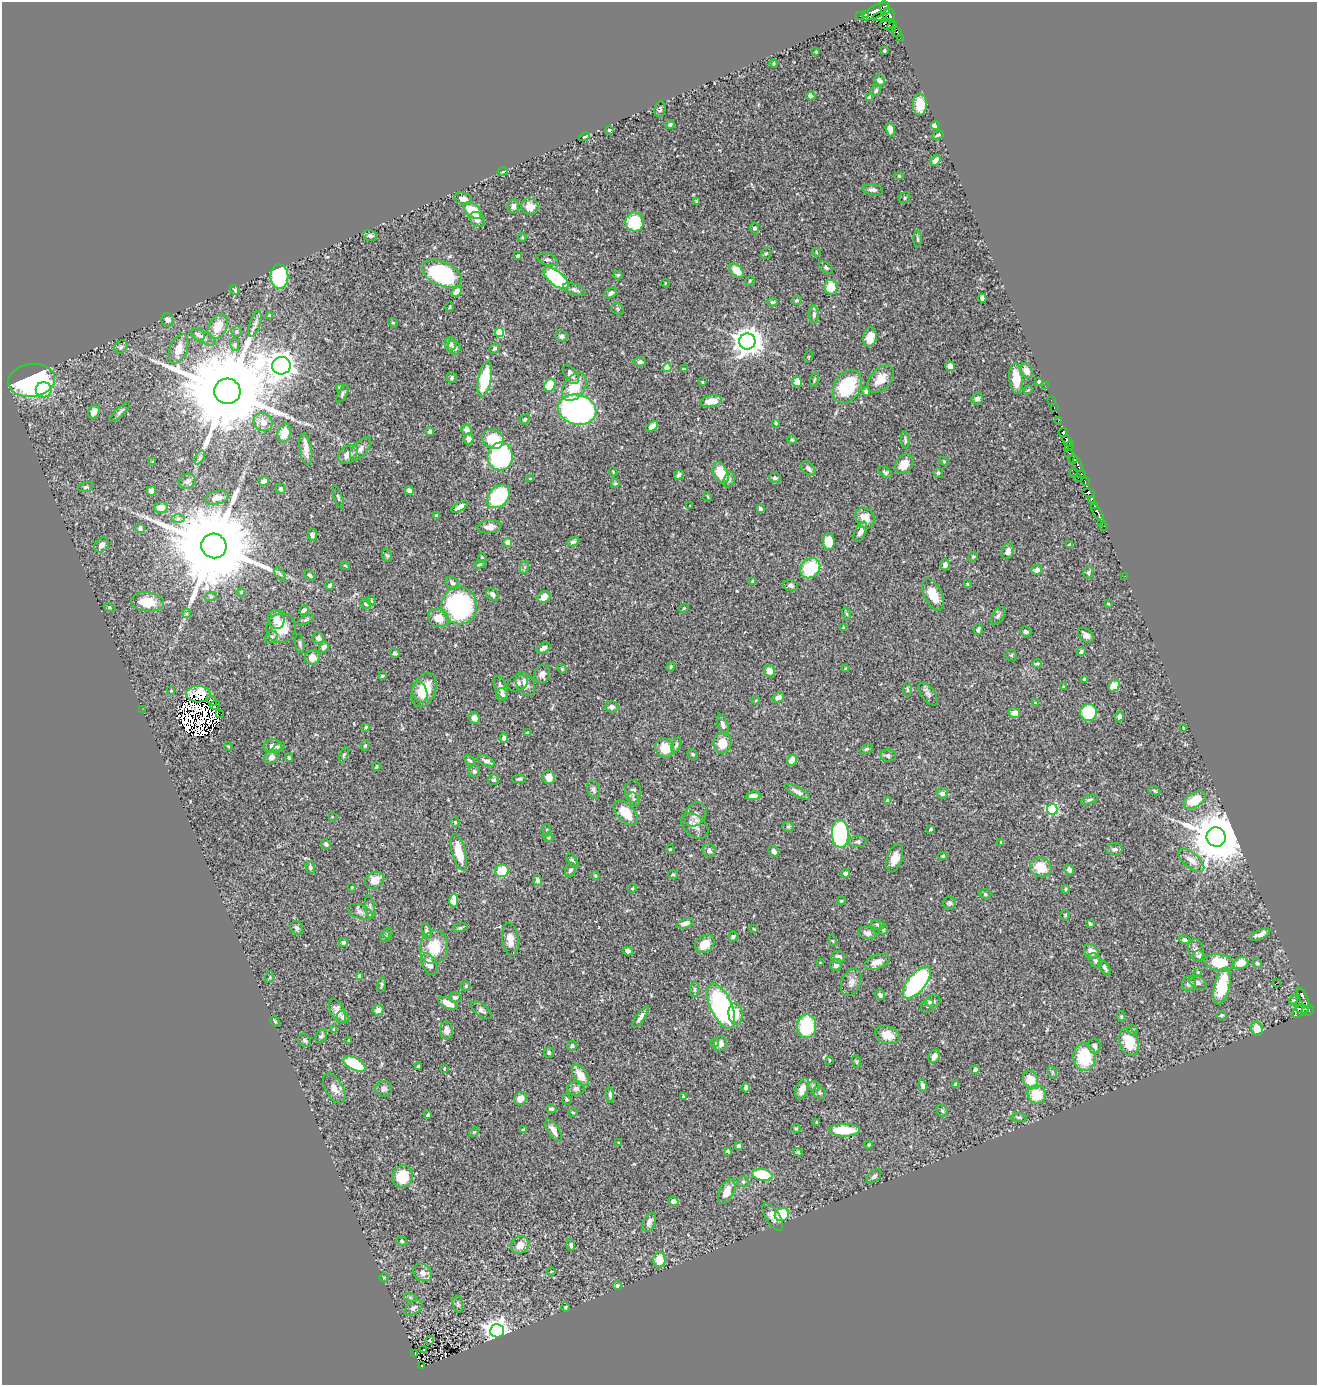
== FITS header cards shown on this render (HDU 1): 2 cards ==
NAXIS1  =                 1315
NAXIS2  =                 1383

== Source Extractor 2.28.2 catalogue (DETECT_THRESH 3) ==
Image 1315 x 1383 px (HDU 1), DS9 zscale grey, 1 PNG px = 1 image px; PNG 1319 x 1387 px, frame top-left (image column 1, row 1383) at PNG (2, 2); each listed source drawn as its Kron ellipse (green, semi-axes under 4 px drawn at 4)
Background 0.479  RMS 0.018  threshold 0.0532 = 3 sigma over >= 5 px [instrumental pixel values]
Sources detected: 526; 12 with non-positive FLUX_AUTO (blend fragments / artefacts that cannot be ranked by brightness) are neither listed nor drawn; of the other 514, the 500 brightest by FLUX_AUTO listed and drawn (14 fainter detections omitted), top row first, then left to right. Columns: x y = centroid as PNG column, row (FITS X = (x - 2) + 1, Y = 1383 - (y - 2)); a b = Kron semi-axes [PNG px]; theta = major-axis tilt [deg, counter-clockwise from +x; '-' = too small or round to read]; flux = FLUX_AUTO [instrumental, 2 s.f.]
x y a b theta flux
885 8 7 5 -72 130
875 11 14 6 30 610
865 14 3 2 - 350
889 15 7 6 - 69
860 16 2 2 - 1.4
880 17 7 4 11 140
887 24 7 5 8 130
892 27 5 2 - 36
897 32 5 3 - 42
900 38 3 2 - 2.3
884 50 3 3 - 2.5
816 52 3 2 - 1
773 63 4 2 - 1.1
879 80 6 4 -45 5.7
876 91 5 5 - 2.5
811 96 5 4 - 3.4
870 97 4 4 - 2.8
920 105 11 7 -88 20
660 109 8 5 79 3.1
670 125 4 4 - 2.1
935 126 4 4 - 9.6
609 130 3 3 - 1.4
890 130 7 4 -74 12
938 135 6 3 27 2.2
584 137 5 3 - 0.97
935 160 6 4 49 6.6
503 172 5 2 - 1.3
899 176 4 3 - 1.7
873 190 10 5 -10 4.3
905 198 6 5 - 1.9
463 199 9 6 -14 7.9
697 201 3 2 - 1.1
513 206 7 5 79 3.2
530 207 9 8 - 12
473 211 11 6 -39 34
477 220 8 6 -43 6.1
635 222 9 9 - 56
754 228 5 4 - 2.9
370 235 7 5 -12 3.9
522 237 4 4 - 1.2
918 239 8 3 -89 2
816 252 4 2 - 0.97
766 253 6 4 54 2
518 256 3 3 - 1.2
548 260 10 5 -16 3.6
826 268 8 4 -38 2.3
737 271 9 5 -46 16
442 274 21 12 -25 130
618 275 4 4 - 1.8
279 276 12 9 90 110
556 278 15 7 -40 130
750 281 5 4 - 1.4
665 283 4 3 - 0.91
831 287 7 6 - 25
235 290 5 3 - 2.2
575 290 12 5 -21 3.4
456 291 6 4 49 7.3
610 293 7 4 33 3.4
982 298 4 4 - 4.7
797 300 5 4 - 1.5
773 302 5 3 - 1.9
450 307 5 3 - 0.96
618 309 7 5 -39 2.1
814 314 9 5 -90 2.9
269 315 4 3 - 1.1
168 320 7 6 - 4.9
393 323 5 4 - 1.2
255 324 13 5 72 5.1
218 327 13 9 59 19
237 332 5 5 - 1.8
499 332 4 4 - 62
198 334 7 5 -48 2.9
562 336 6 5 - 2.9
203 337 14 5 -28 5.2
870 337 10 6 77 15
747 341 8 8 - 1600
451 344 7 6 - 4.2
235 345 6 4 -73 2.1
121 347 7 5 46 2.5
454 348 7 6 - 4.2
495 348 6 4 44 2.2
178 349 15 8 68 15
808 357 6 3 70 0.96
640 362 6 4 0 3.4
281 366 9 8 - 1600
950 366 5 4 - 6
667 368 4 4 - 27
684 369 4 3 - 1.1
1026 371 8 6 -62 7
571 374 11 6 -54 7.3
452 378 5 5 - 2.3
485 379 18 6 78 62
881 379 16 10 47 17
1016 379 15 7 -85 23
32 380 23 16 7 270
814 380 7 3 71 1.5
1039 381 3 3 - 3
702 382 3 2 - 0.9
797 382 5 4 - 13
550 385 7 5 64 29
1045 386 2 2 - 3.8
574 387 15 10 53 28
847 387 18 13 59 72
340 388 4 4 - 2.2
44 390 8 7 - 13
1028 390 5 3 - 1
227 391 13 12 - 32000
866 391 4 4 - 3
342 394 10 4 61 2.4
977 399 6 5 - 5.4
1051 400 2 2 - 1.8
711 401 11 5 8 19
1054 408 3 2 - 11
577 410 19 15 -13 330
94 412 7 5 59 13
120 412 13 3 44 2.6
525 419 5 4 - 2.2
1059 421 4 3 - 6.6
263 422 10 9 - 9.3
776 423 4 3 - 1.2
652 426 7 4 35 7.8
467 430 5 5 - 8.6
430 432 4 4 - 3.2
1063 432 4 3 - 230
284 433 9 6 75 10
468 439 5 5 - 4.8
493 439 11 9 -24 38
792 440 5 4 - 1.4
905 440 8 4 -86 2.2
1067 441 6 3 -64 140
1070 446 5 4 - 33
360 449 14 7 49 7.2
306 450 16 6 -82 8.8
1069 453 4 3 - 24
348 454 11 8 43 9.6
200 457 7 4 59 2.4
500 457 14 12 85 190
1073 460 5 3 - 61
944 461 4 4 - 1.1
153 462 4 3 - 0.91
904 464 11 8 54 16
1078 465 8 3 -71 93
808 469 9 5 -44 6.4
613 472 4 4 - 1.1
885 472 8 4 -31 2.4
721 473 11 7 -64 29
938 473 5 4 - 1.9
1074 473 3 2 - 33
1081 474 5 2 - 8.4
679 475 5 4 - 3.4
775 478 6 5 - 2.1
1078 478 2 2 - 3.1
530 479 3 3 - 1.4
729 480 8 5 63 3
188 481 8 7 - 4
264 481 5 4 - 3.9
1085 482 4 2 - 12
615 483 4 4 - 1.3
86 487 8 4 16 2.2
281 489 5 5 - 2.5
151 491 5 4 - 6.1
409 491 4 4 - 5.9
1089 493 6 4 -21 130
499 496 13 9 49 91
338 497 11 3 -71 2
708 497 5 3 - 1.2
217 498 12 6 14 7.6
1091 499 3 2 - 7.5
1095 505 3 3 - 90
690 506 3 2 - 0.81
460 507 9 4 29 6.8
161 508 7 5 -4 9.4
760 509 4 3 - 3.5
1097 512 10 4 -59 180
436 516 4 3 - 4.6
865 518 11 9 -59 15
178 519 7 4 1 2.9
1102 523 3 2 - 6.8
1103 526 4 2 - 1.5
489 527 12 6 7 7.1
140 528 5 4 - 3.3
860 532 11 5 65 5.4
312 535 6 5 - 3.6
829 541 8 6 -85 24
508 542 4 4 - 17
573 542 6 4 24 2.3
102 545 8 6 43 5.5
1070 545 4 3 - 4.2
214 546 12 12 - 31000
1008 551 8 5 66 5.8
387 556 6 5 - 2
973 557 5 4 - 1.5
482 558 5 4 - 1.7
480 564 6 4 19 1.8
945 565 5 5 - 6.2
345 566 5 3 - 1.1
525 567 7 4 71 2
810 568 11 9 46 58
1037 570 5 5 - 5.5
1088 572 6 5 - 2
280 574 7 4 -53 1.9
310 575 6 4 -42 2.7
1125 576 2 2 - 1.2
753 581 4 3 - 1.8
452 583 7 5 -36 4.4
967 584 4 4 - 1
330 585 5 3 - 2.1
790 586 7 5 -9 3.5
241 592 4 4 - 1.4
493 594 7 5 -48 5
933 595 17 9 -64 21
211 596 6 4 19 2
544 597 7 5 32 9.1
372 601 5 3 - 0.99
147 602 16 9 -5 32
366 604 5 5 - 3.9
1108 604 3 3 - 1.2
459 606 19 17 -72 180
110 607 6 3 -19 1.2
684 608 5 3 - 1
304 610 5 4 - 5
187 613 4 4 - 1.8
847 614 6 4 -71 1.6
998 616 10 5 56 3.5
439 618 10 9 - 17
276 619 9 8 - 12
306 620 8 4 26 2.4
281 628 15 14 - 23
843 628 4 3 - 1.4
978 630 5 4 - 3.3
1026 632 6 5 - 2.6
1086 635 9 6 -42 6.3
271 637 7 5 38 2.4
318 638 6 5 - 5.4
300 643 9 4 -81 2.6
324 647 6 4 57 4.5
543 648 7 4 32 5.3
1081 652 5 4 - 2
395 653 5 4 - 2.6
1011 655 5 5 - 1.4
313 657 7 7 - 9.4
1037 664 5 4 - 1.7
671 667 5 3 - 1.2
562 669 4 4 - 1.3
846 669 4 3 - 2.4
769 671 6 5 - 11
542 674 9 8 - 6.3
382 676 4 3 - 1.3
1084 679 3 3 - 1.8
517 683 10 8 21 6
525 684 13 8 -59 7.6
1114 686 6 5 - 21
1064 687 4 3 - 1.2
501 688 12 6 -68 6.9
424 690 18 11 69 31
907 690 7 3 -89 1.6
171 691 4 3 - 1
420 692 10 7 -73 13
198 694 12 8 -2 32
502 694 6 6 - 4.8
928 694 13 6 -54 4.3
778 697 6 4 33 7.4
212 700 6 3 -52 2.7
756 700 4 3 - 1
1035 703 4 3 - 1.2
215 705 5 2 - 2.1
612 707 7 5 0 4.1
142 709 2 2 - 15
219 713 3 2 - 1.8
1014 713 6 4 -9 8.8
1088 713 8 8 - 70
1119 716 5 4 - 4.1
474 718 6 5 - 8.3
723 725 10 5 -69 4.5
366 727 3 3 - 1.4
1183 728 3 2 - 1.1
527 733 3 3 - 1.5
504 738 4 4 - 6.1
723 743 10 9 - 19
676 745 8 4 71 2.2
228 746 4 3 - 1
273 746 9 7 1 10
365 746 5 4 - 1.9
279 747 7 4 34 2.6
665 748 10 9 - 23
866 749 7 4 27 1.9
692 754 5 5 - 1.9
344 755 8 3 67 1.7
888 756 8 6 -7 3.4
271 757 7 6 - 6.9
289 758 4 3 - 1.9
470 760 6 3 -42 1.9
792 760 5 5 - 9.7
486 761 9 4 -25 5
376 767 4 3 - 1.3
474 771 6 5 - 3.9
549 777 7 6 - 9.3
519 779 7 4 2 2.4
494 780 6 5 - 2.4
593 789 9 6 -73 3
633 791 11 8 -88 5.7
1154 791 6 4 -21 1.6
797 792 14 5 -29 5.8
942 793 6 5 - 4.4
753 796 7 4 7 5
634 800 7 5 -61 2.7
887 800 4 3 - 1.7
1089 800 8 4 15 2.6
1195 800 12 7 33 33
1052 809 5 5 - 120
626 813 15 8 -47 27
695 814 13 10 55 8.4
332 817 4 2 - 0.83
455 822 5 4 - 1.3
695 826 15 10 -40 10
788 827 6 5 - 1.9
931 829 4 3 - 1.8
547 830 6 3 -81 1.5
840 834 14 8 -88 210
548 837 5 4 - 1.6
1216 837 10 9 - 8000
858 842 9 5 2 3.2
1001 842 3 3 - 1
326 844 5 4 - 2.8
670 849 4 3 - 1.1
1115 849 8 6 3 4
709 851 7 6 - 3.5
459 852 18 7 -76 29
774 852 6 4 -54 3.6
943 856 5 4 - 1.8
895 858 14 7 70 13
1191 860 15 7 -39 11
572 861 8 3 -55 2.5
310 867 6 4 -73 2.5
1041 867 11 9 -25 26
571 870 7 5 63 2.9
1069 870 5 4 - 4.7
502 871 7 6 - 32
845 873 4 4 - 3.4
673 874 5 4 - 1.8
595 876 4 3 - 1.7
375 880 10 8 31 15
537 880 5 4 - 4.2
352 887 3 3 - 1.1
632 889 4 3 - 1.1
1066 889 4 4 - 1.5
985 894 6 4 -14 1.8
454 901 7 4 87 18
841 901 4 4 - 1.2
949 903 6 6 - 2.7
370 907 12 5 -83 3.5
360 912 13 7 -21 5.7
1065 915 5 4 - 1.4
685 923 9 4 19 6.4
1090 924 3 3 - 2
878 925 6 5 - 2.1
460 927 8 4 9 1.9
297 928 7 6 - 3.3
754 929 3 2 - 0.88
883 930 4 3 - 1.6
427 931 8 4 -74 2.5
388 933 5 4 - 2
867 933 9 6 -16 5
1260 934 11 4 26 7.2
385 936 6 4 72 1.9
733 936 5 4 - 2
510 940 16 8 -82 12
1184 940 6 4 -15 2.9
833 941 5 3 - 1
343 942 5 4 - 2.6
705 944 10 8 36 18
434 947 17 14 77 33
1196 950 11 8 -76 5.2
628 951 5 4 - 5.2
1091 951 8 6 -41 8.9
1199 956 6 5 - 2.2
838 957 7 6 - 5.9
1095 960 8 5 -53 3.6
877 962 13 6 21 9.4
1219 962 15 8 -9 41
820 963 3 3 - 0.95
1240 963 8 6 20 19
1257 963 5 4 - 2.4
429 964 11 7 -62 13
836 965 6 5 - 4.6
1105 968 9 4 -56 2.3
1198 972 4 3 - 0.85
359 976 4 3 - 5.1
270 977 6 3 72 1.1
851 982 14 9 67 7.5
917 982 19 9 50 220
1198 983 9 6 -33 3.8
1276 983 2 2 - 5.4
1189 984 8 7 - 6
382 985 7 3 81 2.1
466 986 5 4 - 1.5
1222 986 19 7 77 56
695 989 7 4 86 2.1
880 995 5 4 - 4.5
455 997 6 5 - 3.9
1303 997 10 3 -63 56
1293 1000 5 3 - 1.1
933 1001 7 6 - 3.6
448 1003 10 5 -26 15
721 1006 24 11 -65 220
927 1006 7 6 - 3.2
1302 1009 7 3 -16 95
378 1010 5 5 - 5.4
481 1010 12 6 -38 4
338 1011 13 7 -64 8.4
1308 1011 7 5 22 160
1298 1012 7 4 62 67
736 1014 11 7 -87 20
1221 1015 5 4 - 2
343 1017 6 5 - 3
640 1017 12 4 55 5.3
1121 1017 5 4 - 1.5
275 1021 5 3 - 1.7
806 1026 12 9 87 51
334 1029 4 3 - 1.6
1257 1029 7 5 -69 16
446 1030 9 6 -87 7.8
1132 1030 5 5 - 2
887 1035 13 8 -20 14
321 1036 7 5 58 2.5
305 1040 7 5 -47 2.6
349 1040 3 2 - 1.1
1129 1042 14 9 -76 34
715 1043 4 4 - 1.5
720 1044 8 6 78 6.9
572 1046 5 4 - 3.1
1094 1046 8 6 -80 7.4
549 1052 5 5 - 2.2
934 1056 7 5 62 7.8
1084 1057 14 11 -84 58
829 1060 3 2 - 0.82
857 1062 6 4 -71 1.3
354 1064 12 6 -28 56
418 1066 4 3 - 2
444 1069 3 3 - 0.92
975 1070 4 4 - 7
1052 1072 6 4 -72 1.9
580 1076 12 6 -56 15
1031 1080 9 7 -65 22
922 1085 6 4 -78 4.2
955 1085 4 3 - 2.1
814 1086 6 5 - 1.8
746 1087 5 4 - 3.3
334 1088 16 8 -60 9.4
576 1088 8 7 - 4.3
384 1089 8 8 - 4.5
802 1089 11 6 68 8.5
820 1093 6 6 - 2.2
1037 1094 10 9 - 29
610 1095 8 4 -86 3
683 1097 3 2 - 1.2
520 1099 7 6 - 10
567 1099 5 4 - 1.8
551 1109 5 4 - 2.6
942 1111 6 5 - 2.3
573 1113 4 3 - 1.1
428 1115 4 3 - 2.1
1019 1117 8 3 -5 1.6
817 1122 3 3 - 1.3
796 1129 4 4 - 1.3
524 1130 4 3 - 2.5
554 1130 12 5 -57 9.3
844 1130 16 6 0 34
474 1132 5 3 - 1.2
619 1143 4 2 - 0.82
869 1145 4 4 - 1.6
739 1146 4 4 - 3.2
728 1151 4 3 - 1.7
798 1152 5 4 - 1.6
762 1175 10 5 -11 59
874 1176 8 5 43 3.4
403 1177 11 10 - 38
743 1182 5 5 - 2
727 1191 13 7 65 14
674 1201 5 4 - 6.6
782 1215 7 6 - 55
773 1217 16 6 -57 8.2
649 1222 10 6 66 6.7
402 1241 5 5 - 2
520 1245 9 8 - 13
571 1245 6 4 -83 3
659 1260 7 6 - 20
422 1272 10 8 -38 9.1
551 1272 4 2 - 0.84
384 1277 4 3 - 1
617 1285 4 4 - 1.6
410 1297 6 4 -19 1.5
458 1304 8 5 -82 2.5
565 1307 4 4 - 1.3
413 1308 10 6 38 4
497 1331 7 6 - 990
430 1340 4 3 - 1.6
423 1349 3 2 - 2.3
415 1354 2 2 - 0.98
421 1366 3 3 - 14
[14 fainter detections neither listed nor drawn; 12 non-positive-flux detections neither listed nor drawn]